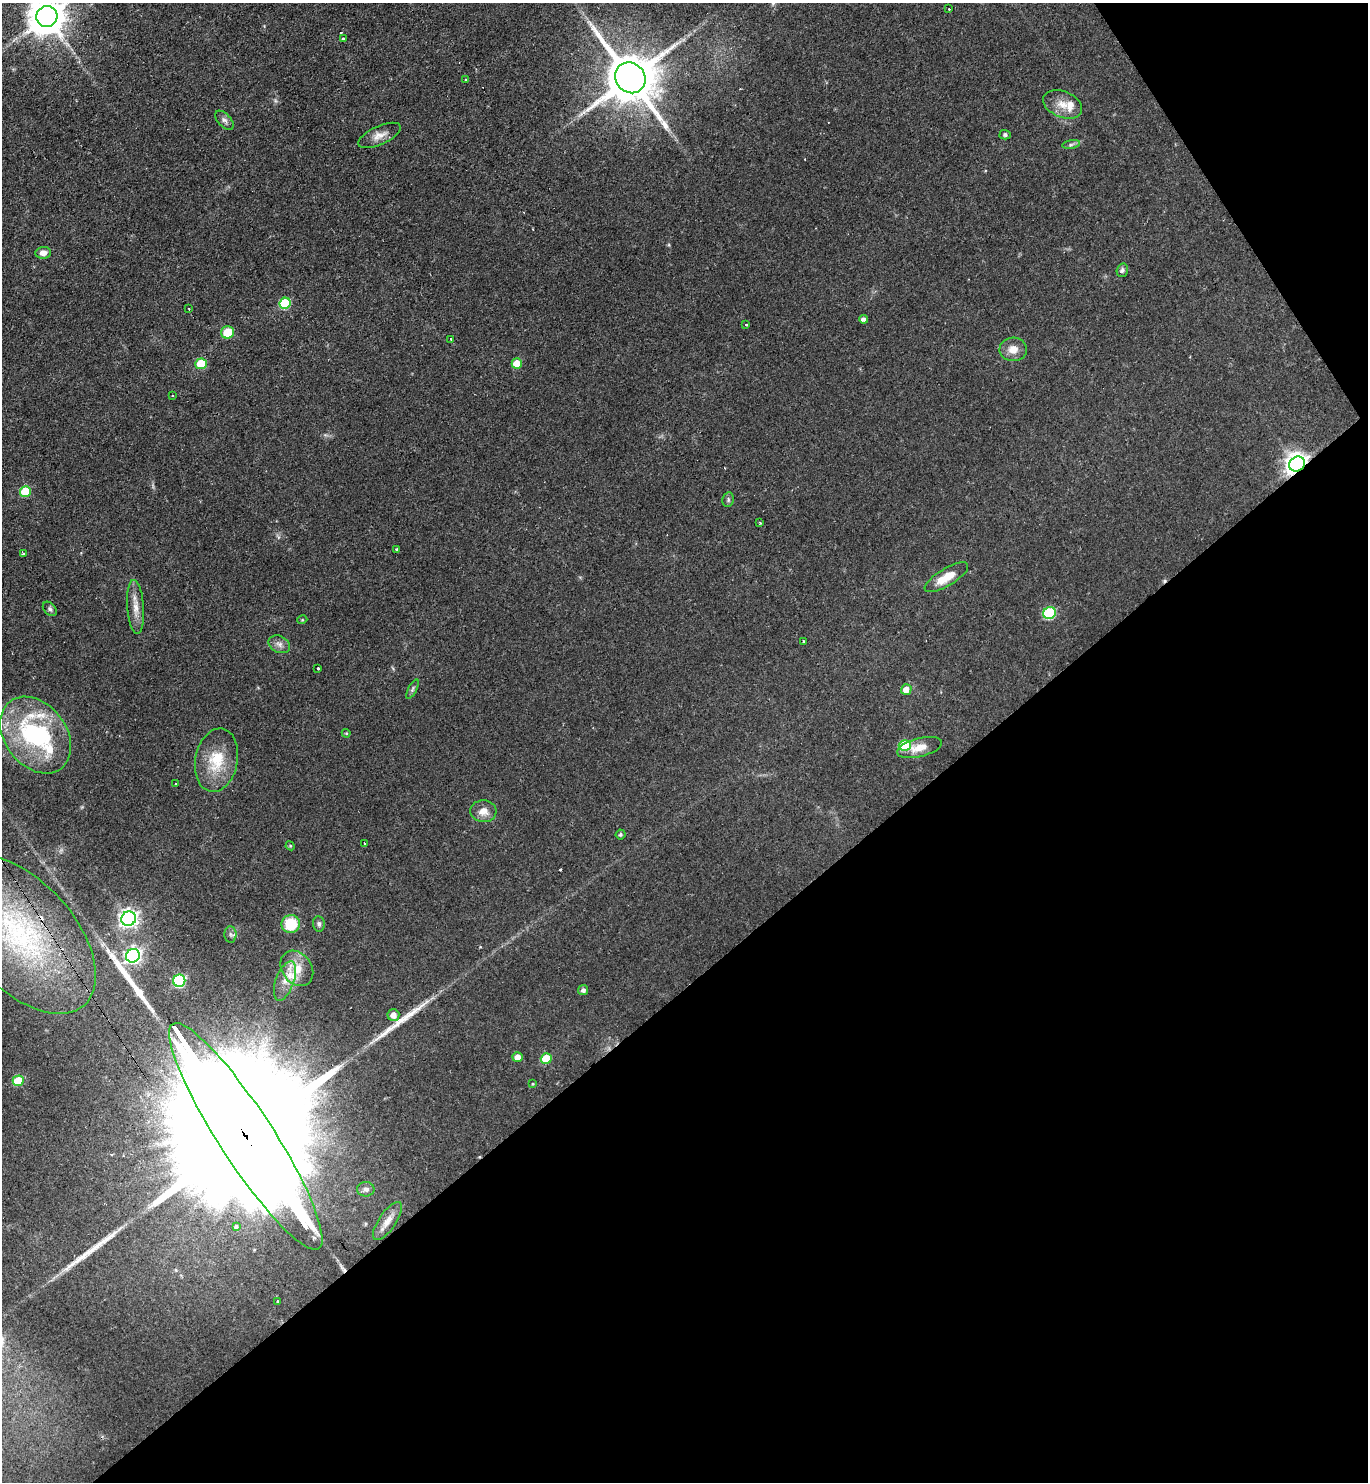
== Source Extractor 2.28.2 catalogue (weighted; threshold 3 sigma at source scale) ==
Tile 12 of 4 x 4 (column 4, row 3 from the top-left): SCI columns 4253-5618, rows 1481-2960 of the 5913 x 5921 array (HDU 1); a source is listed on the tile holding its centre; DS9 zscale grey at full resolution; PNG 1370 x 1484 px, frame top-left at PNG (2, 3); each listed source drawn as its Kron ellipse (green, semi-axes under 4 px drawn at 4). Shown black and unused: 37% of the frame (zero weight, under 2 of 3 exposures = <1% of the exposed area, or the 3 px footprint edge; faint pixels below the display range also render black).
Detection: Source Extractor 2.28.2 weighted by HDU 2 'WHT'; one run over the whole footprint, this tile lists its part. Background 0.0706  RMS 0.0059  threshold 0.0267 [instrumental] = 3 sigma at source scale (4.5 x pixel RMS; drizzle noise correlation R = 1.50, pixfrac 1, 0.05/0.05 arcsec/px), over >= 5 px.
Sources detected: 81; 3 cosmic-ray / hot-pixel residue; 4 long thin detections or spike segments (spike, bleed or trail) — neither listed nor drawn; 6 inside a brighter listed object's ellipse — not listed separately; the other 68 listed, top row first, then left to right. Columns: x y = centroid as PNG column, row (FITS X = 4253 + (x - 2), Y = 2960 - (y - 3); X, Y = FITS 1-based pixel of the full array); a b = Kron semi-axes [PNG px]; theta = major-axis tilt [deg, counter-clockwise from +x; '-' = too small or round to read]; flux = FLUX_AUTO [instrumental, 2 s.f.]
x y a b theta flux
949 9 3 2 - 0.68
47 16 10 10 - 1600
343 39 4 3 - 0.7
630 78 16 14 -49 3500
466 80 3 3 - 0.84
1063 104 20 13 -23 8.1
224 120 11 6 -48 2.2
379 135 23 9 24 5.6
1005 135 5 5 - 1.3
1071 144 9 4 9 1.5
43 253 8 6 7 3.7
1122 270 7 5 74 1.6
285 303 6 5 - 36
189 309 3 2 - 1.2
863 319 4 4 - 1.9
746 325 3 3 - 1.7
228 332 6 6 - 15
451 339 3 3 - 1.1
1013 349 14 12 2 6.2
517 363 5 5 - 13
201 364 6 5 - 20
173 395 3 3 - 1.2
1297 464 8 7 - 460
25 492 5 5 - 28
728 500 7 5 78 1.2
760 523 3 2 - 0.77
396 549 3 3 - 1.2
23 554 3 3 - 1.7
946 577 25 8 31 11
136 607 27 8 -86 7
50 609 8 6 -46 1.5
1050 613 6 6 - 50
302 620 5 3 - 0.51
803 642 3 2 - 0.97
279 644 11 8 -27 3.1
318 668 3 3 - 1.1
413 689 11 4 63 1.3
906 690 5 5 - 6.3
346 733 4 4 - 0.57
36 735 42 31 -53 87
905 746 6 5 - 32
919 747 23 9 14 7.9
216 760 32 21 79 22
175 784 3 3 - 2.1
483 811 13 11 -5 5.8
620 834 5 5 - 0.99
364 843 2 2 - 0.47
290 846 5 4 - 0.63
129 919 7 7 - 280
291 924 9 9 - 21
319 924 8 6 -84 1.5
230 934 8 6 -87 1.7
21 935 95 53 -48 140
133 956 7 6 - 210
297 968 19 14 -54 10
179 981 6 6 - 63
285 981 21 9 70 6.4
583 990 5 5 - 1.8
393 1015 6 6 - 4.5
518 1057 5 5 - 5.8
546 1059 5 5 - 18
18 1081 5 5 - 22
533 1084 4 3 - 0.51
246 1136 134 27 -57 83000
366 1189 8 7 - 2.3
387 1221 22 8 56 6
236 1227 3 3 - 1.1
278 1302 4 3 - 1
Overlapping masked pixels (flux is a lower limit): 3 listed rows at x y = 1297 464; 21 935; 246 1136
Isophote crosses this tile's border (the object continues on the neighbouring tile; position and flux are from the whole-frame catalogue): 2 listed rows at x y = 47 16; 21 935